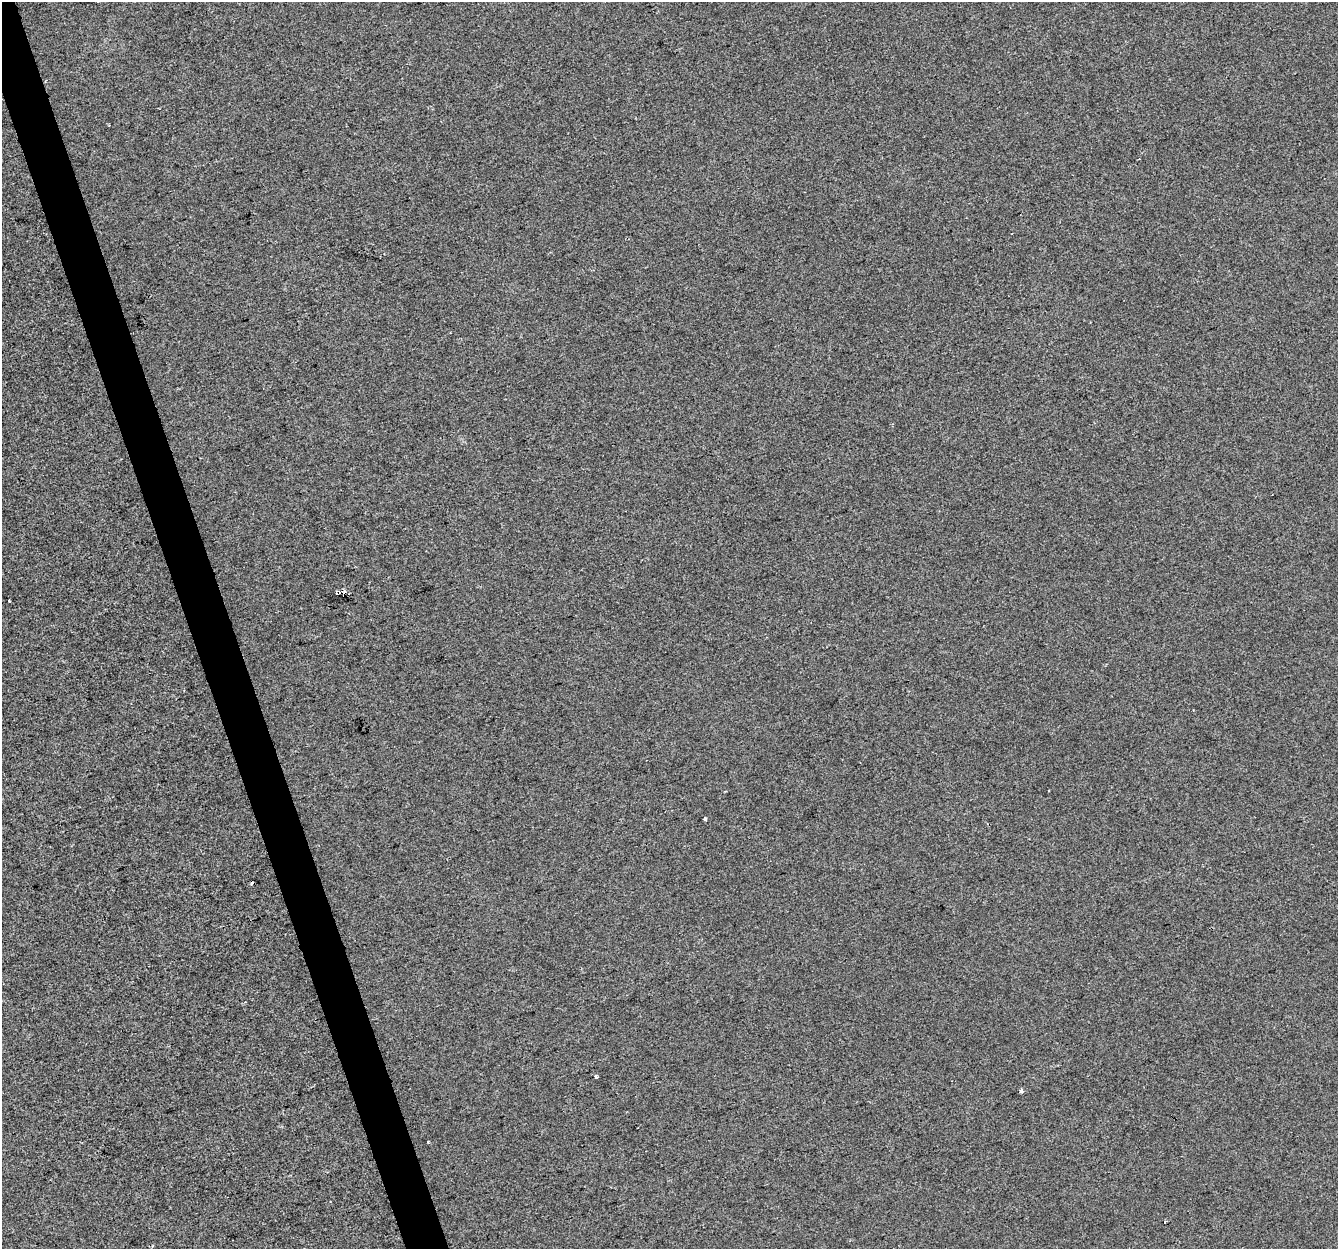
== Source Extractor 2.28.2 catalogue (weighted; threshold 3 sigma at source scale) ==
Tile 11 of 4 x 4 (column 3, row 3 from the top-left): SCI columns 2673-4008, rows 1362-2608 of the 5344 x 5163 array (HDU 1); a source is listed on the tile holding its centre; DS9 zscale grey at full resolution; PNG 1340 x 1251 px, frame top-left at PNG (2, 2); no overlay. Shown black and unused: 3% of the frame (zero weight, under 2 of 3 exposures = <1% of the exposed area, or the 3 px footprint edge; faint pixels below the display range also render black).
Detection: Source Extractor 2.28.2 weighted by HDU 2 'WHT'; one run over the whole footprint, this tile lists its part. Background 1.29e-04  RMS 0.0056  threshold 0.0253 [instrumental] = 3 sigma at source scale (4.5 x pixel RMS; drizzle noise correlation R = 1.50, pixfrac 1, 0.0396/0.0396 arcsec/px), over >= 5 px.
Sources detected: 12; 6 cosmic-ray / hot-pixel residue — not listed; the other 6 listed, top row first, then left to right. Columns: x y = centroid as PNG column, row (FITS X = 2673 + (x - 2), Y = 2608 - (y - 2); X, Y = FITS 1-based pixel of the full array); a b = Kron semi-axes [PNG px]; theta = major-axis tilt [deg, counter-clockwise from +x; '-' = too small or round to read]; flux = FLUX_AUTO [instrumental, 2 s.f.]
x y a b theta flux
339 592 5 3 - 2.8
8 601 3 3 - 2.2
705 819 4 3 - 2
596 1076 4 3 - 4
1021 1091 4 4 - 2.5
428 1141 3 2 - 0.49
Overlapping masked pixels (flux is a lower limit): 1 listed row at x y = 339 592